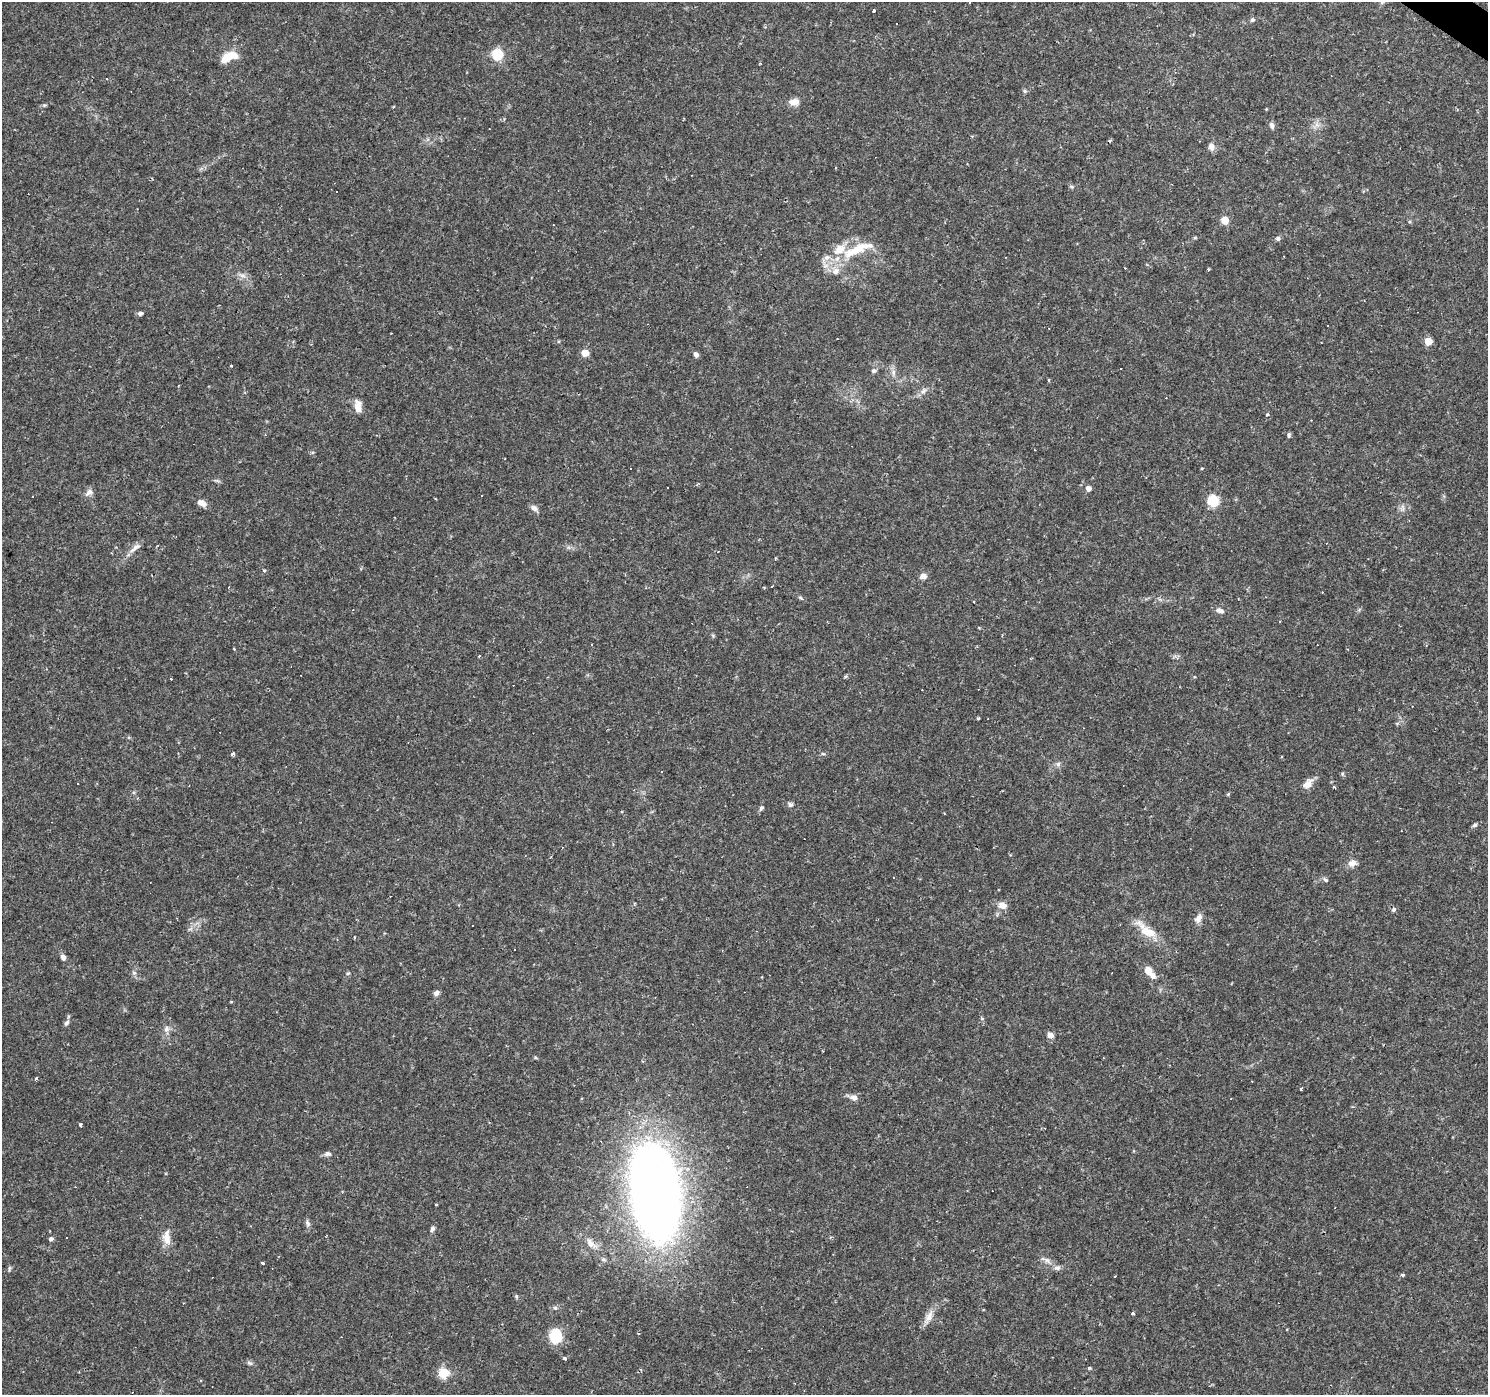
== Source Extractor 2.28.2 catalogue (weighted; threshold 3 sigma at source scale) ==
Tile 10 of 4 x 4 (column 2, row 3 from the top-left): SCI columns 1489-2974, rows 1638-3030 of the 5945 x 5993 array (HDU 1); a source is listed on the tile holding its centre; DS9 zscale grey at full resolution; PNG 1490 x 1397 px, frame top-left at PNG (2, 2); no overlay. Shown black and unused: <1% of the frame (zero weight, under 2 of 3 exposures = <1% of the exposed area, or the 3 px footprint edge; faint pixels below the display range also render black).
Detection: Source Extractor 2.28.2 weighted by HDU 2 'WHT'; one run over the whole footprint, this tile lists its part. Background 0.0655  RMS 0.0042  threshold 0.0191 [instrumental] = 3 sigma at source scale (4.5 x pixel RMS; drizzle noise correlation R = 1.50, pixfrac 1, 0.0396/0.0396 arcsec/px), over >= 5 px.
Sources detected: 149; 41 cosmic-ray / hot-pixel residue — not listed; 4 inside a brighter listed object's ellipse — not listed separately; the other 104 listed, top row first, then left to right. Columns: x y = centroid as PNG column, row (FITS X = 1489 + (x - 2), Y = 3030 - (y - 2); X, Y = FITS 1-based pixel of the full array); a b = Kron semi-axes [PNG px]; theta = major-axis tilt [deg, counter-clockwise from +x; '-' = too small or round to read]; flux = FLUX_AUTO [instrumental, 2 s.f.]
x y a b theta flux
970 2 3 2 - 0.62
874 11 4 3 - 0.6
1252 20 6 5 - 0.95
497 54 15 14 - 7.3
228 58 17 8 24 9.4
107 79 3 2 - 0.27
1025 91 5 5 - 0.66
794 102 13 8 3 3.3
44 105 5 4 - 0.53
393 107 3 2 - 0.5
1272 125 9 6 -70 1.3
1211 147 10 8 -78 2.1
1071 186 6 4 -20 0.58
336 192 3 3 - 1
1225 220 6 6 - 5.5
1278 238 6 6 - 0.96
856 250 48 13 26 17
1208 269 3 3 - 0.53
242 275 11 4 -11 1.6
140 313 5 4 - 1.4
1428 341 5 5 - 11
585 353 5 5 - 8.9
696 354 6 5 - 1.3
231 366 4 2 - 0.32
874 371 7 5 5 1
893 372 9 4 82 1.3
1048 380 3 3 - 0.54
924 391 11 6 52 1.7
358 407 13 7 -86 4.4
1267 414 4 3 - 0.57
1289 435 6 5 - 0.72
1202 468 4 2 - 0.36
668 487 3 2 - 0.44
1088 488 5 5 - 2
89 492 11 7 40 2.2
1213 501 8 8 - 14
202 503 10 6 -21 3.2
1403 507 10 4 -88 1.1
534 508 9 7 -33 1.8
135 548 19 6 39 2.8
775 559 4 3 - 0.4
264 570 4 4 - 0.53
923 576 7 6 - 2.3
772 586 3 2 - 0.46
764 587 3 3 - 0.42
801 598 8 4 -41 0.66
1220 610 12 6 -15 1.7
234 649 3 2 - 0.56
479 655 3 3 - 1.1
978 718 3 3 - 0.6
233 754 3 3 - 1.5
823 754 6 3 -19 0.5
1058 764 6 6 - 1.1
661 772 3 2 - 0.38
1342 774 6 4 -89 0.56
78 784 2 2 - 0.31
1307 784 14 9 51 3.4
1228 794 5 4 - 0.5
790 805 6 6 - 0.99
761 808 8 5 55 0.89
1475 825 7 5 33 0.86
1352 863 12 9 36 2.5
894 878 3 2 - 0.34
1325 880 8 5 -38 0.87
1003 906 11 9 -16 3.1
1394 909 4 3 - 1.8
1198 918 13 8 57 2.3
1146 930 31 12 -40 9.1
63 957 8 6 -64 1.6
1148 971 10 9 - 3.1
134 973 6 4 -19 0.66
348 973 5 3 - 0.47
436 993 7 6 - 1.4
231 1002 4 3 - 0.39
67 1023 8 5 51 1.1
166 1029 10 7 80 1.8
1050 1035 7 6 - 2.2
36 1078 4 3 - 0.54
1301 1089 4 2 - 0.74
854 1097 10 7 -15 2.2
81 1125 4 3 - 2.5
327 1154 9 6 -4 1.3
655 1192 87 42 -79 390
436 1205 4 2 - 0.28
307 1223 9 6 -65 1.2
432 1229 7 5 64 1.1
166 1237 18 10 90 4.8
51 1239 6 5 - 1
590 1243 16 8 -54 3
1047 1260 12 5 -38 1.8
263 1264 3 3 - 2.6
1057 1268 9 6 17 1.4
1403 1275 4 3 - 0.85
1115 1276 3 2 - 0.63
516 1296 6 4 -47 0.59
555 1308 6 5 - 0.77
1133 1313 4 3 - 0.73
928 1317 23 8 61 3.9
556 1336 11 9 -89 18
564 1358 5 4 - 0.73
250 1363 8 5 -26 0.97
1089 1368 5 3 - 1
444 1373 5 5 - 27
132 1392 3 2 - 0.5
Isophote crosses this tile's border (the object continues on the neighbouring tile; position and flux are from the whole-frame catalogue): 1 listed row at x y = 970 2